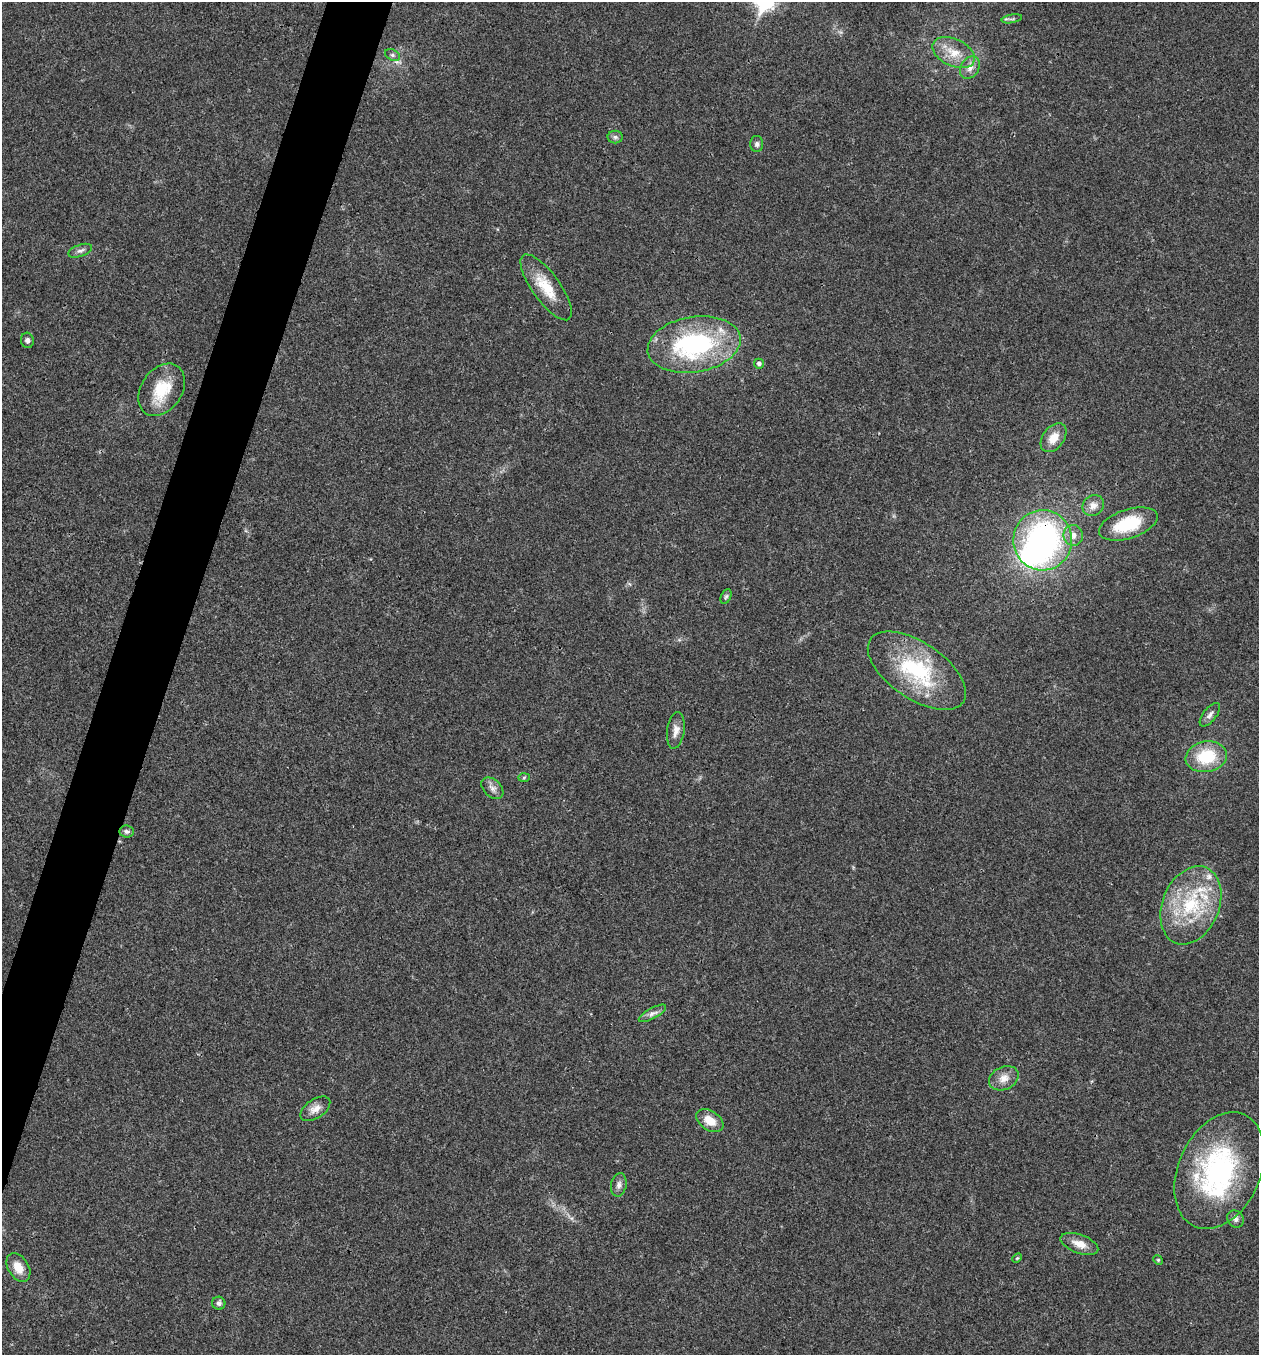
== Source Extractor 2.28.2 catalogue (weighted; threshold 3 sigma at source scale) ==
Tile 7 of 4 x 4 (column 3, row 2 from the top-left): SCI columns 2781-4037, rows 2707-4059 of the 5430 x 5417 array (HDU 1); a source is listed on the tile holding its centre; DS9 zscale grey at full resolution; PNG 1261 x 1357 px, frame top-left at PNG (2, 2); each listed source drawn as its Kron ellipse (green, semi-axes under 4 px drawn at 4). Shown black and unused: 4% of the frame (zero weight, under 3 of 4 exposures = <1% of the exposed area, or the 3 px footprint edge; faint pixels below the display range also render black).
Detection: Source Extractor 2.28.2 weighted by HDU 2 'WHT'; one run over the whole footprint, this tile lists its part. Background 0.0221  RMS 0.0041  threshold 0.0182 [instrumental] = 3 sigma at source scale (4.5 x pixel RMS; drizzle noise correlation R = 1.50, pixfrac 1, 0.05/0.05 arcsec/px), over >= 5 px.
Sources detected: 42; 2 inside a brighter object's white glare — neither listed nor drawn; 2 inside a brighter listed object's ellipse — not listed separately; the other 38 listed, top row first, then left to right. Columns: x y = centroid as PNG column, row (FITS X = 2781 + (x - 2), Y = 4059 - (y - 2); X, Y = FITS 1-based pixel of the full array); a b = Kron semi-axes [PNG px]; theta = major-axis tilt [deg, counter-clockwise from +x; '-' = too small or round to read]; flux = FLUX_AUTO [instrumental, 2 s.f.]
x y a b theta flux
1012 19 10 3 10 0.8
954 53 22 13 -25 8.2
392 55 8 5 -27 0.96
970 68 12 9 58 3
615 137 7 6 - 1.1
757 144 8 6 -90 1.1
80 251 12 6 19 1.5
546 287 39 14 -54 12
27 340 8 6 -81 1.3
694 345 47 27 9 63
759 364 5 5 - 1.4
162 390 28 20 56 15
1054 438 16 10 54 5.9
1093 505 11 10 - 3.1
1128 524 30 14 18 18
1073 535 10 9 - 2.9
1043 540 30 29 - 93
726 597 7 5 62 0.76
917 671 56 28 -34 37
1210 715 14 6 52 1.8
676 730 18 8 82 3.2
1206 757 21 15 10 18
524 777 6 4 2 0.53
492 788 13 8 -44 2.2
127 831 7 6 - 1.2
1191 905 41 28 67 32
652 1013 15 5 29 1.9
1004 1078 15 11 25 4
315 1109 17 9 34 3.4
710 1121 15 9 -33 6.2
1219 1171 61 41 66 72
619 1185 12 7 79 1.9
1235 1219 9 8 - 1.6
1079 1244 20 9 -20 4.5
1017 1258 5 3 - 0.41
1158 1260 5 4 - 0.46
18 1268 15 10 -58 5.8
219 1303 6 6 - 1.1
Overlapping masked pixels (flux is a lower limit): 1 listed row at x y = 1043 540